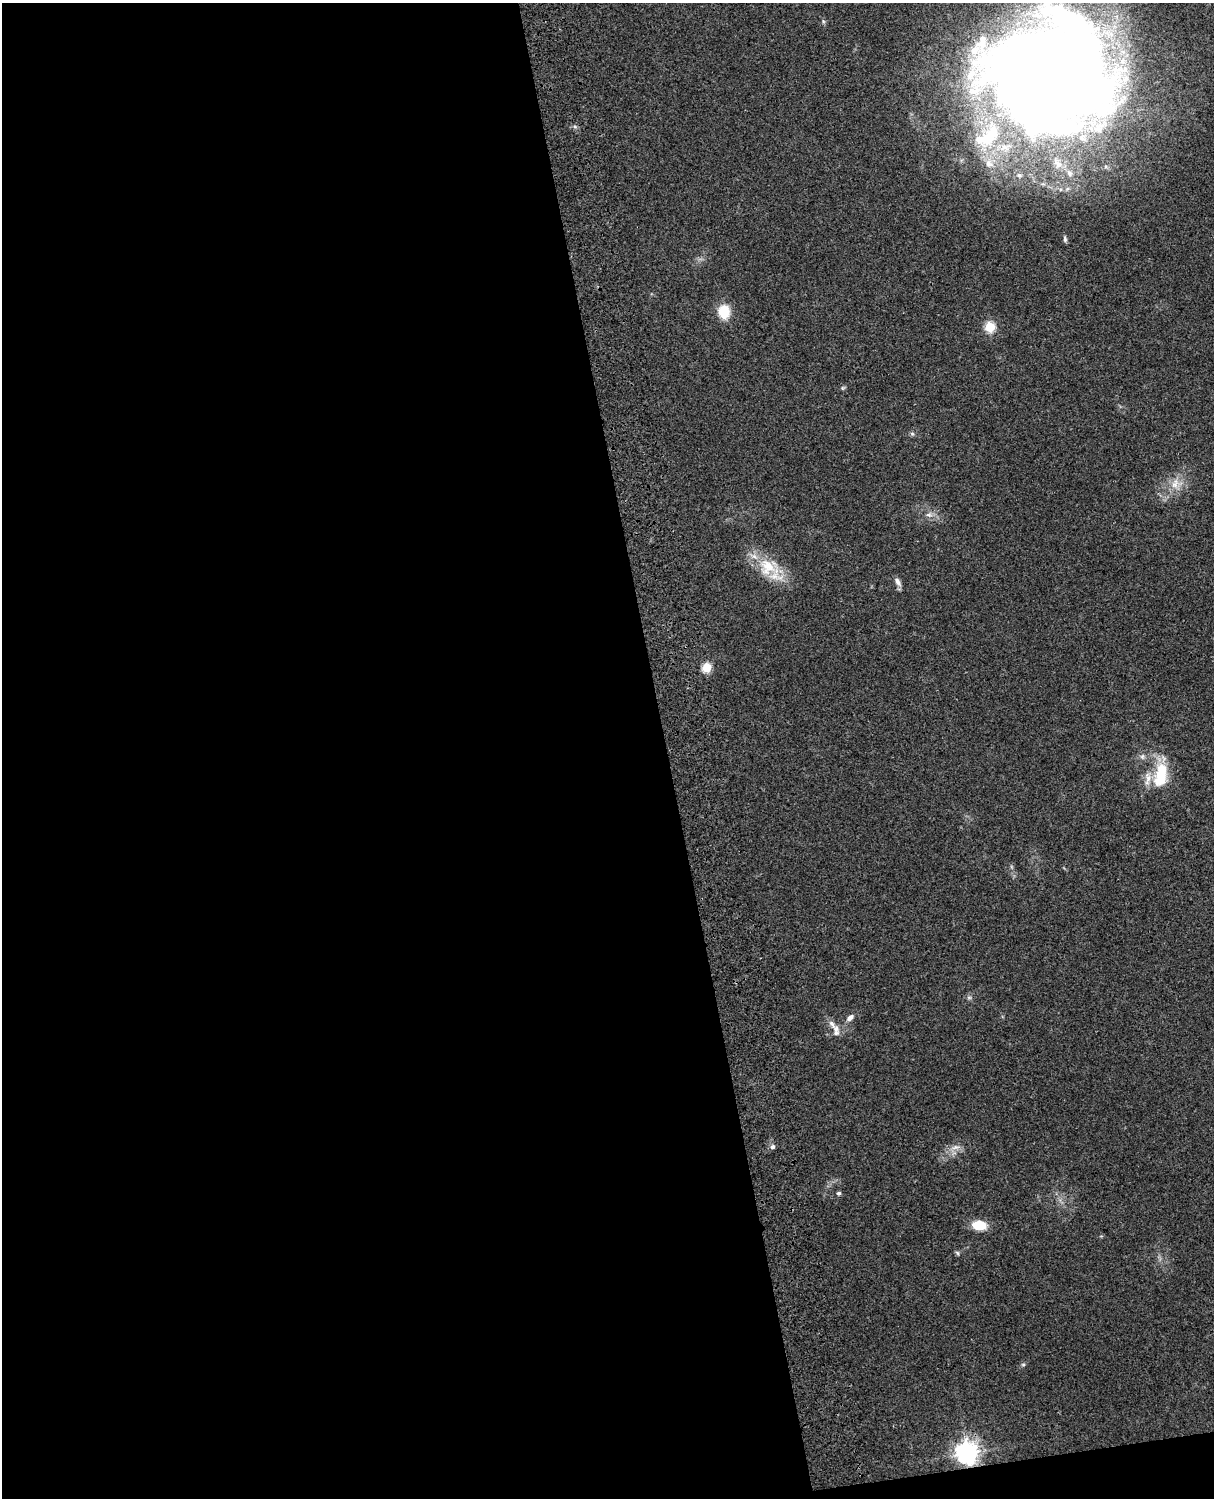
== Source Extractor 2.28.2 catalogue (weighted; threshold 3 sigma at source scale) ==
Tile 9 of 4 x 3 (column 1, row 3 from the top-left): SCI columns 120-1331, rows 164-1659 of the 5090 x 4928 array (HDU 1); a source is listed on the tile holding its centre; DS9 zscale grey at full resolution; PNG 1216 x 1500 px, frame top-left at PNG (2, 3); no overlay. Shown black and unused: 56% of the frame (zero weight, under 3 of 4 exposures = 6% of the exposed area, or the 3 px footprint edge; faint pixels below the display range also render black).
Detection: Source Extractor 2.28.2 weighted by HDU 2 'WHT'; one run over the whole footprint, this tile lists its part. Background 0.273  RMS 0.0091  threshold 0.0412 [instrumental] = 3 sigma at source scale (4.5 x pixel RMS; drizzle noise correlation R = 1.50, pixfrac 1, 0.05/0.05 arcsec/px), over >= 5 px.
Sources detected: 30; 2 inside a brighter object's white glare — not listed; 3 inside a brighter listed object's ellipse — not listed separately; the other 25 listed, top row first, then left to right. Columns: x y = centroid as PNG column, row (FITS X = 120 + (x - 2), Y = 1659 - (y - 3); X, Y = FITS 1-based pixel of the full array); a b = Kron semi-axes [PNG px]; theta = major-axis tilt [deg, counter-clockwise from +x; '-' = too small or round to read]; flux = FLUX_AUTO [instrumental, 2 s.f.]
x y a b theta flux
1050 75 108 93 3 2200
989 164 12 9 -55 7.9
1070 173 10 7 -65 4.4
1065 239 9 5 -84 1.9
724 312 13 10 -82 23
990 327 5 5 - 54
842 388 6 4 -90 1.3
912 434 6 4 -2 1.6
1175 484 17 10 76 11
929 515 10 6 -13 3.8
767 567 32 23 -33 35
898 582 13 6 -59 4.2
707 668 5 5 - 44
1142 756 7 6 - 2.5
1161 774 30 15 -89 33
969 997 7 4 0 1.7
850 1018 11 6 43 4.3
836 1029 12 9 -72 7
773 1147 6 6 - 2.4
955 1147 12 6 9 5.2
839 1193 6 5 - 1.5
979 1225 14 8 -7 22
957 1253 6 4 -59 1.5
1023 1364 6 4 0 1.3
967 1453 8 8 - 590
Isophote crosses this tile's border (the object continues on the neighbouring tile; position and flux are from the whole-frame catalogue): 1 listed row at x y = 1050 75